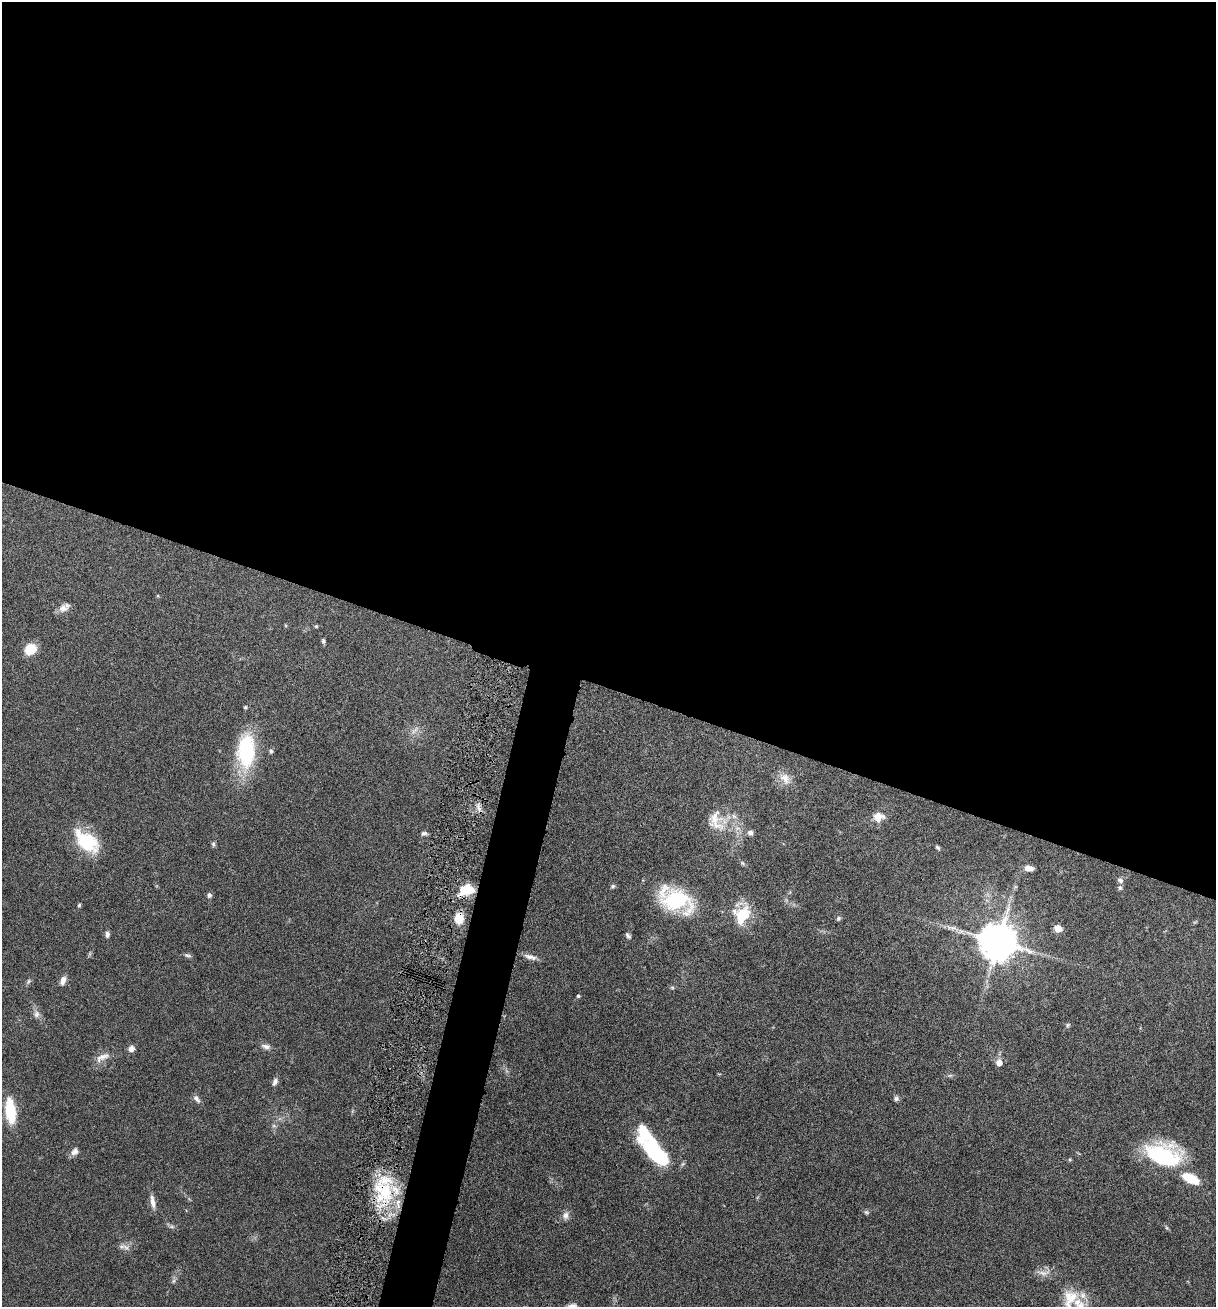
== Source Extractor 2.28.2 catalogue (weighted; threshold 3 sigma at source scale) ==
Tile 3 of 4 x 4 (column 3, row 1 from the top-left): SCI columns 2617-3830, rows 3925-5229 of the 5307 x 5252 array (HDU 1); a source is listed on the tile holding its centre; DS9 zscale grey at full resolution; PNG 1218 x 1309 px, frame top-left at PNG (2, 2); no overlay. Shown black and unused: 55% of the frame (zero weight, under 5 of 9 exposures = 3% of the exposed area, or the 3 px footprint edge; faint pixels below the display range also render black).
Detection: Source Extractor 2.28.2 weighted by HDU 2 'WHT'; one run over the whole footprint, this tile lists its part. Background 0.0462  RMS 0.0032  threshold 0.013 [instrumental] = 3 sigma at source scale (4.09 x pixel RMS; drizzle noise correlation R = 1.36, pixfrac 0.8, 0.05/0.05 arcsec/px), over >= 5 px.
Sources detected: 71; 1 too faint to see at this stretch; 2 inside a brighter object's white glare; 1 long thin detection or spike segment (spike, bleed or trail) — not listed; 5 inside a brighter listed object's ellipse — not listed separately; the other 62 listed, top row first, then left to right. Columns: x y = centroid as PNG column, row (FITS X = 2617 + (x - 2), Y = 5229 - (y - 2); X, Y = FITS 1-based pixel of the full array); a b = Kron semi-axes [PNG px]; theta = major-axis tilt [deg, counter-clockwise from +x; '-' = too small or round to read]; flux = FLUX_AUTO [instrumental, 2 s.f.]
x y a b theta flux
64 608 16 8 32 2.1
316 626 5 4 - 0.33
323 641 7 4 -89 0.52
30 649 10 8 40 7.6
245 707 5 4 - 0.38
246 751 43 21 88 22
271 751 6 5 - 0.64
785 778 19 12 -53 3.1
479 808 13 5 -77 1.3
715 817 28 25 20 7.8
878 817 14 11 4 3.2
750 832 7 6 - 1
424 833 8 5 15 0.77
87 841 31 17 -41 16
213 844 8 5 89 0.57
938 848 7 4 -49 0.54
742 863 8 5 -37 0.56
1029 868 10 6 -5 2
1120 880 8 6 -46 0.93
613 886 7 5 17 0.56
1120 888 7 6 - 0.66
466 890 16 10 11 8.8
209 895 6 6 - 0.75
676 900 32 19 -25 29
79 905 5 4 - 0.42
743 914 11 9 83 18
459 918 11 9 87 5.3
839 918 7 6 - 0.57
1058 928 5 5 - 5.4
107 934 8 5 87 0.83
628 936 8 5 -49 0.7
998 941 11 10 - 910
187 955 10 4 -14 0.65
530 957 18 6 -15 1.7
63 980 10 6 71 1.8
29 981 8 5 73 0.58
672 987 6 4 0 0.42
578 996 4 4 - 0.5
36 1014 10 8 73 1.3
1068 1025 7 5 60 0.5
266 1046 12 6 -9 1.3
131 1049 7 7 - 1.4
102 1057 23 9 26 2.6
999 1063 7 6 - 2.2
950 1075 7 4 2 0.52
275 1082 11 6 65 1.1
197 1099 12 5 -53 1.1
896 1099 7 6 - 0.79
10 1111 19 7 -84 19
274 1126 6 4 -19 0.5
75 1152 10 8 55 1.5
653 1152 20 17 -42 15
1163 1155 42 26 -14 27
386 1191 41 24 75 20
153 1202 18 6 -81 2
866 1212 7 6 - 0.53
565 1216 11 8 86 1.4
172 1227 9 4 0 0.61
122 1246 9 7 28 1.2
1043 1273 22 6 -4 2
174 1281 7 4 88 0.58
1070 1298 32 21 82 8.2
Overlapping masked pixels (flux is a lower limit): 2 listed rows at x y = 459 918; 386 1191
Isophote crosses this tile's border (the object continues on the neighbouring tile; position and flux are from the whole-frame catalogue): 1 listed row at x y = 1070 1298